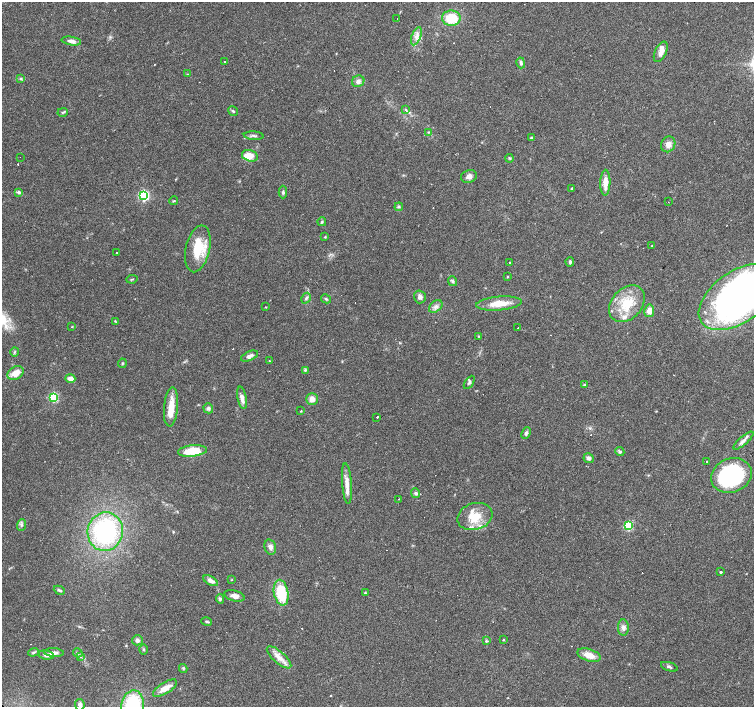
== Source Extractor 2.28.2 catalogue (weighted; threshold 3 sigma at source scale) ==
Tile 10 of 4 x 4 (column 2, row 3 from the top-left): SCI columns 1505-3008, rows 1569-2977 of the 6017 x 6019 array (HDU 1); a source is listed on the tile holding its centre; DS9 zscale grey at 2 x 2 block average (1 PNG px = mean of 2 x 2 image px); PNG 756 x 709 px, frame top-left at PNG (2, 2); each listed source drawn as its Kron ellipse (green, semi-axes under 4 px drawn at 4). Shown black and unused: <1% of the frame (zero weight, under 2 of 3 exposures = <1% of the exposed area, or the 3 px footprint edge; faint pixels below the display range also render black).
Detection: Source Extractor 2.28.2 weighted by HDU 2 'WHT'; one run over the whole footprint, this tile lists its part. Background 0.0781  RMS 0.006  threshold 0.027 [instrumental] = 3 sigma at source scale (4.5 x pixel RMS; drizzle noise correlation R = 1.50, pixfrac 1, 0.0396/0.0396 arcsec/px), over >= 5 px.
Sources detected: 141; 1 inside a brighter object's white glare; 19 cosmic-ray / hot-pixel residue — neither listed nor drawn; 12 inside a brighter listed object's ellipse — not listed separately; the other 109 listed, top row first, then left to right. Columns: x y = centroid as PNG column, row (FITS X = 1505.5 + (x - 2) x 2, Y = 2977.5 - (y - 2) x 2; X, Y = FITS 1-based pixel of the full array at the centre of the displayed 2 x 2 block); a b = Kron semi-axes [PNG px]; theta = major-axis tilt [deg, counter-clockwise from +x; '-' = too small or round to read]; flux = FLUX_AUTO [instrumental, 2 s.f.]
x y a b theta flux
451 18 9 7 0 39
397 19 2 2 - 0.68
416 36 9 4 68 7.8
71 41 10 4 -9 7.3
661 52 11 5 64 9.6
225 61 2 2 - 0.57
521 63 5 4 - 3.6
187 74 3 2 - 0.61
21 79 3 3 - 1.6
358 81 6 5 - 5.7
406 109 4 3 - 1.6
233 111 5 3 - 2
63 112 5 3 - 2
428 132 3 3 - 1.1
254 136 10 3 -4 4
531 138 3 3 - 1.3
668 144 8 7 - 8.5
250 156 8 5 -14 15
20 157 2 2 - 0.69
509 158 4 4 - 1.8
469 176 8 6 15 6.9
605 183 13 5 88 15
571 188 2 2 - 1.4
19 192 4 3 - 3.1
283 192 6 3 -90 2.5
144 195 4 4 - 190
174 201 4 2 - 1.3
668 202 2 2 - 1
399 207 4 2 - 1.8
322 222 4 3 - 1.7
325 237 4 2 - 1.2
652 246 2 2 - 14
198 249 24 12 77 42
117 253 2 2 - 25
510 262 2 2 - 1.5
570 262 4 3 - 2.8
507 277 3 3 - 1.1
132 279 6 2 10 1.2
452 281 5 4 - 2.5
420 297 6 6 - 5.3
739 297 45 25 34 730
306 298 6 3 58 3
326 299 5 3 - 2
499 304 23 7 4 25
627 304 21 15 47 46
436 306 7 5 39 5.5
266 307 2 2 - 1
649 311 6 5 - 12
115 321 3 2 - 1
72 327 3 2 - 0.89
518 328 2 2 - 4.2
478 336 3 2 - 0.92
14 352 5 3 - 2.1
249 356 9 4 24 5.8
269 361 2 2 - 0.93
122 363 5 3 - 1.6
305 370 4 3 - 1.6
16 373 8 6 31 17
70 379 5 4 - 8.9
469 382 7 3 56 2.9
584 385 4 2 - 1.1
53 397 3 3 - 120
242 398 11 4 -80 9
312 399 6 6 - 10
171 407 20 7 85 21
208 408 5 5 - 3.4
301 411 3 2 - 0.86
377 417 2 2 - 2.4
526 433 6 4 65 3.5
743 441 13 4 41 6.1
192 451 14 5 6 37
620 452 5 4 - 2.5
589 458 5 4 - 4.8
707 461 2 2 - 2
731 475 21 17 21 150
347 484 20 5 -85 13
416 493 5 4 - 3
399 499 2 2 - 4.1
475 516 18 13 16 32
21 525 6 3 68 2.7
628 526 3 3 - 93
105 532 19 17 77 190
270 547 8 5 -74 5.5
721 572 2 2 - 4.9
231 580 3 2 - 0.78
211 581 8 4 -30 9
59 590 6 3 -23 2.5
281 593 13 7 -79 54
365 593 3 3 - 1.8
234 596 10 5 -15 7.2
220 599 5 4 - 2.9
207 621 5 3 - 2.5
623 628 8 5 -86 5.7
137 640 5 5 - 4.4
504 640 3 2 - 1.2
486 641 4 3 - 1.7
144 649 5 2 - 1.5
33 652 5 3 - 2.3
54 653 10 4 -4 6
78 653 5 3 - 1.9
46 655 8 4 -10 5.7
589 655 12 6 -18 17
81 656 4 3 - 2
279 657 15 6 -41 14
669 667 9 3 -18 2.6
183 668 4 3 - 1.9
165 688 14 5 32 16
80 705 6 5 - 5.5
132 705 15 11 79 110
Isophote crosses this tile's border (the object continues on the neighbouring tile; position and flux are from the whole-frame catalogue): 3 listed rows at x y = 739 297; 80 705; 132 705
Diffuse or blended objects may show on this block-average render without a row.